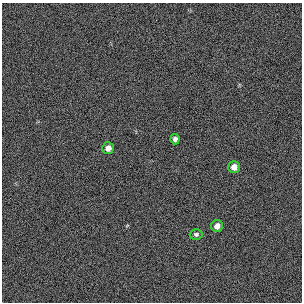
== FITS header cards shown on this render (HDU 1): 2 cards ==
NAXIS1  =                  300 / length of original image axis
NAXIS2  =                  300 / length of original image axis

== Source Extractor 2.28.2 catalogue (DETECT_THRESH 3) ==
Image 300 x 300 px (HDU 1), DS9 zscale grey, 1 PNG px = 1 image px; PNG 304 x 304 px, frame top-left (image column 1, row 300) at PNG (2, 3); each listed source drawn as its Kron ellipse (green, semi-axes under 4 px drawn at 4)
Background 384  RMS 67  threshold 200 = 3 sigma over >= 5 px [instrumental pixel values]
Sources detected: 5; all 5 listed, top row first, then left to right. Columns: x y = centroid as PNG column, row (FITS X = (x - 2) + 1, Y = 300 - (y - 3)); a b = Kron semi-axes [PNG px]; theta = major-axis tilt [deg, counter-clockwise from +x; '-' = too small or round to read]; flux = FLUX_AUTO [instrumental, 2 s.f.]
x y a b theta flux
175 139 5 4 - 17000
108 148 6 6 - 25000
234 167 6 6 - 26000
217 226 6 6 - 26000
196 234 6 5 - 9700